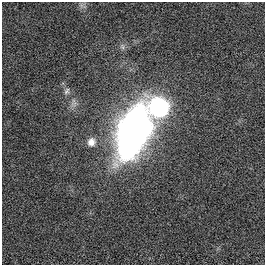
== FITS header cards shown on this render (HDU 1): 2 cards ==
NAXIS1  =                  263
NAXIS2  =                  263

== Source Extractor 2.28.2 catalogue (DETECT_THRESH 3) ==
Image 263 x 263 px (HDU 1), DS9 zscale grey, 1 PNG px = 1 image px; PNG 267 x 267 px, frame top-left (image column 1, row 263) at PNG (2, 2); no overlay
Background 5.24e-04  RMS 0.037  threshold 0.112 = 3 sigma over >= 5 px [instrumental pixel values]
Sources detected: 4; all 4 listed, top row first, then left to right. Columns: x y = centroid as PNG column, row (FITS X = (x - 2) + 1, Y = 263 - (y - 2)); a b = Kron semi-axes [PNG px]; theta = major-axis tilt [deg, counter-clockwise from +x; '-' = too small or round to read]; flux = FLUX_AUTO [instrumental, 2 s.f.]
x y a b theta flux
67 91 10 6 53 7.7
159 107 13 12 - 450
133 132 39 22 68 1800
91 142 12 11 - 22